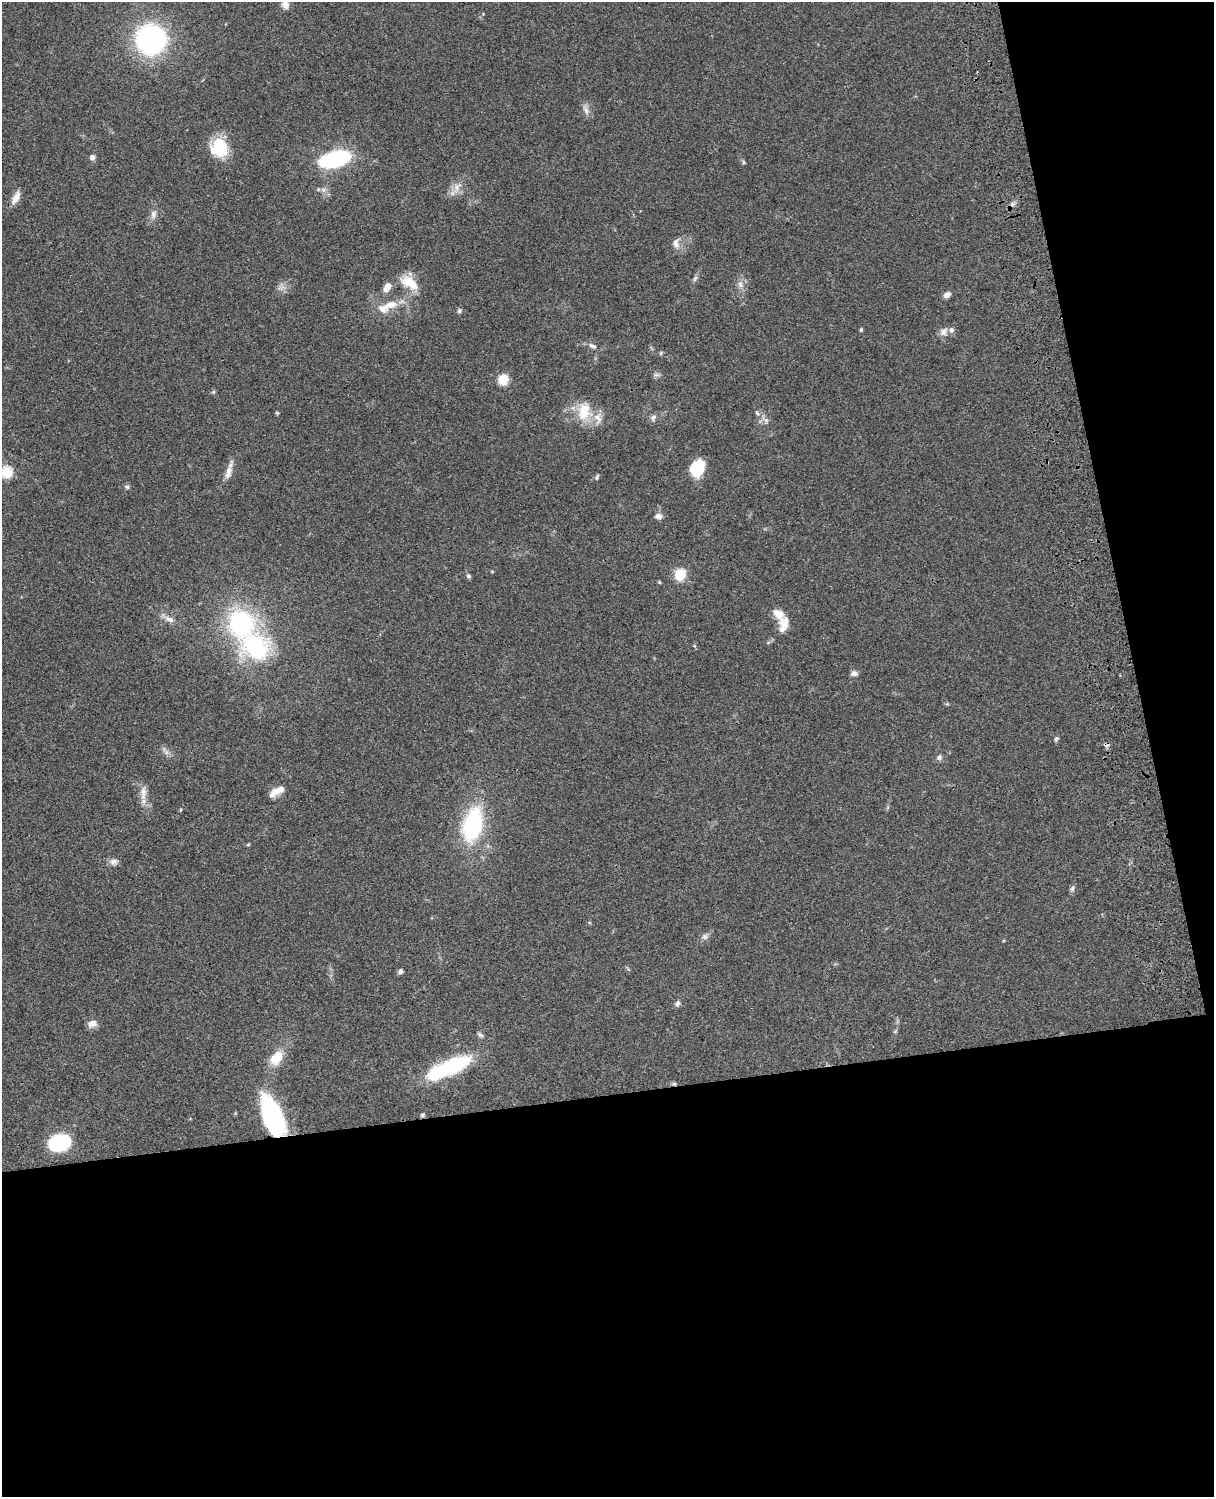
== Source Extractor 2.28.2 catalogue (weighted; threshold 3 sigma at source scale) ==
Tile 12 of 4 x 3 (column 4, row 3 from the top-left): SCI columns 3758-4969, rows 278-1772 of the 5088 x 4927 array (HDU 1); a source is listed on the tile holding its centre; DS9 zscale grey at full resolution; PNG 1216 x 1499 px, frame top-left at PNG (2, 2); no overlay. Shown black and unused: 33% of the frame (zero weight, under 3 of 4 exposures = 6% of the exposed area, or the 3 px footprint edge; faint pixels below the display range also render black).
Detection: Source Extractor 2.28.2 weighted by HDU 2 'WHT'; one run over the whole footprint, this tile lists its part. Background 0.0799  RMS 0.0058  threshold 0.0261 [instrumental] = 3 sigma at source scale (4.5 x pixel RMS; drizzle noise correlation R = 1.50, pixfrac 1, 0.05/0.05 arcsec/px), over >= 5 px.
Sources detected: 78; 1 too faint to see at this stretch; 1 inside a brighter object's white glare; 1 cosmic-ray / hot-pixel residue — not listed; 8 inside a brighter listed object's ellipse — not listed separately; the other 67 listed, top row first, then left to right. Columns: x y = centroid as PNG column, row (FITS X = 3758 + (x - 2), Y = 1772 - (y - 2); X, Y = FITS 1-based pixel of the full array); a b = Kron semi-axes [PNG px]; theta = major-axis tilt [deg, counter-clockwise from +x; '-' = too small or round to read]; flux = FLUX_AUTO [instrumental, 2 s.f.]
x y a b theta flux
285 4 10 8 -59 4
151 39 19 19 - 150
586 110 14 6 -61 2.9
220 148 24 21 5 19
92 157 5 5 - 2.7
335 159 34 16 15 49
743 162 6 4 -89 0.75
457 187 13 10 43 5.2
16 198 16 7 64 4.9
1013 204 8 6 21 1.6
153 214 12 8 80 3.1
676 243 15 8 -84 3.5
695 278 9 5 62 1.4
409 283 25 13 -34 12
740 285 10 7 -52 2.7
387 287 14 8 59 4.5
947 295 8 6 28 2.7
390 305 20 10 17 8.9
459 311 7 6 - 1.2
861 330 4 4 - 0.99
944 332 14 8 54 3.2
592 346 13 5 -23 2.1
661 353 6 3 72 0.69
656 375 9 4 -7 1.3
503 380 8 7 - 14
213 392 5 5 - 0.83
584 411 23 15 85 15
277 413 5 4 - 0.61
757 413 8 4 -36 1.1
653 417 9 6 62 1.8
697 468 17 13 59 19
6 472 6 5 - 54
228 472 27 7 75 4.8
597 477 7 5 63 1.1
127 487 7 5 -39 1.1
658 516 7 6 - 3.3
680 574 11 10 - 13
468 576 6 5 - 1.2
659 582 5 4 - 0.57
169 619 15 6 -31 3.4
785 622 17 14 66 6.7
241 623 24 22 -75 73
256 648 36 30 -27 55
854 673 8 6 6 2.4
1056 739 7 5 64 1
166 752 7 6 - 1.7
939 758 7 7 - 1.9
281 789 15 10 20 4.4
143 791 14 10 -89 4.7
181 810 5 3 - 0.58
472 825 32 17 76 60
248 844 5 4 - 0.65
113 862 11 9 9 2.7
1072 888 8 5 56 1.4
705 937 8 8 - 2
1004 940 4 3 - 0.56
400 971 5 5 - 1.9
678 1004 8 6 54 1.7
92 1024 11 9 15 3.7
895 1031 6 4 19 0.69
480 1035 9 5 -36 1.4
276 1058 17 12 47 12
452 1066 46 18 25 42
674 1084 6 5 - 1.1
422 1115 6 5 - 0.93
272 1116 42 19 -68 71
59 1143 24 17 16 32
Overlapping masked pixels (flux is a lower limit): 2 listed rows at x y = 674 1084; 272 1116
Isophote crosses this tile's border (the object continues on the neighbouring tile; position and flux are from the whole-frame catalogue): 2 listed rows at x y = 285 4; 6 472